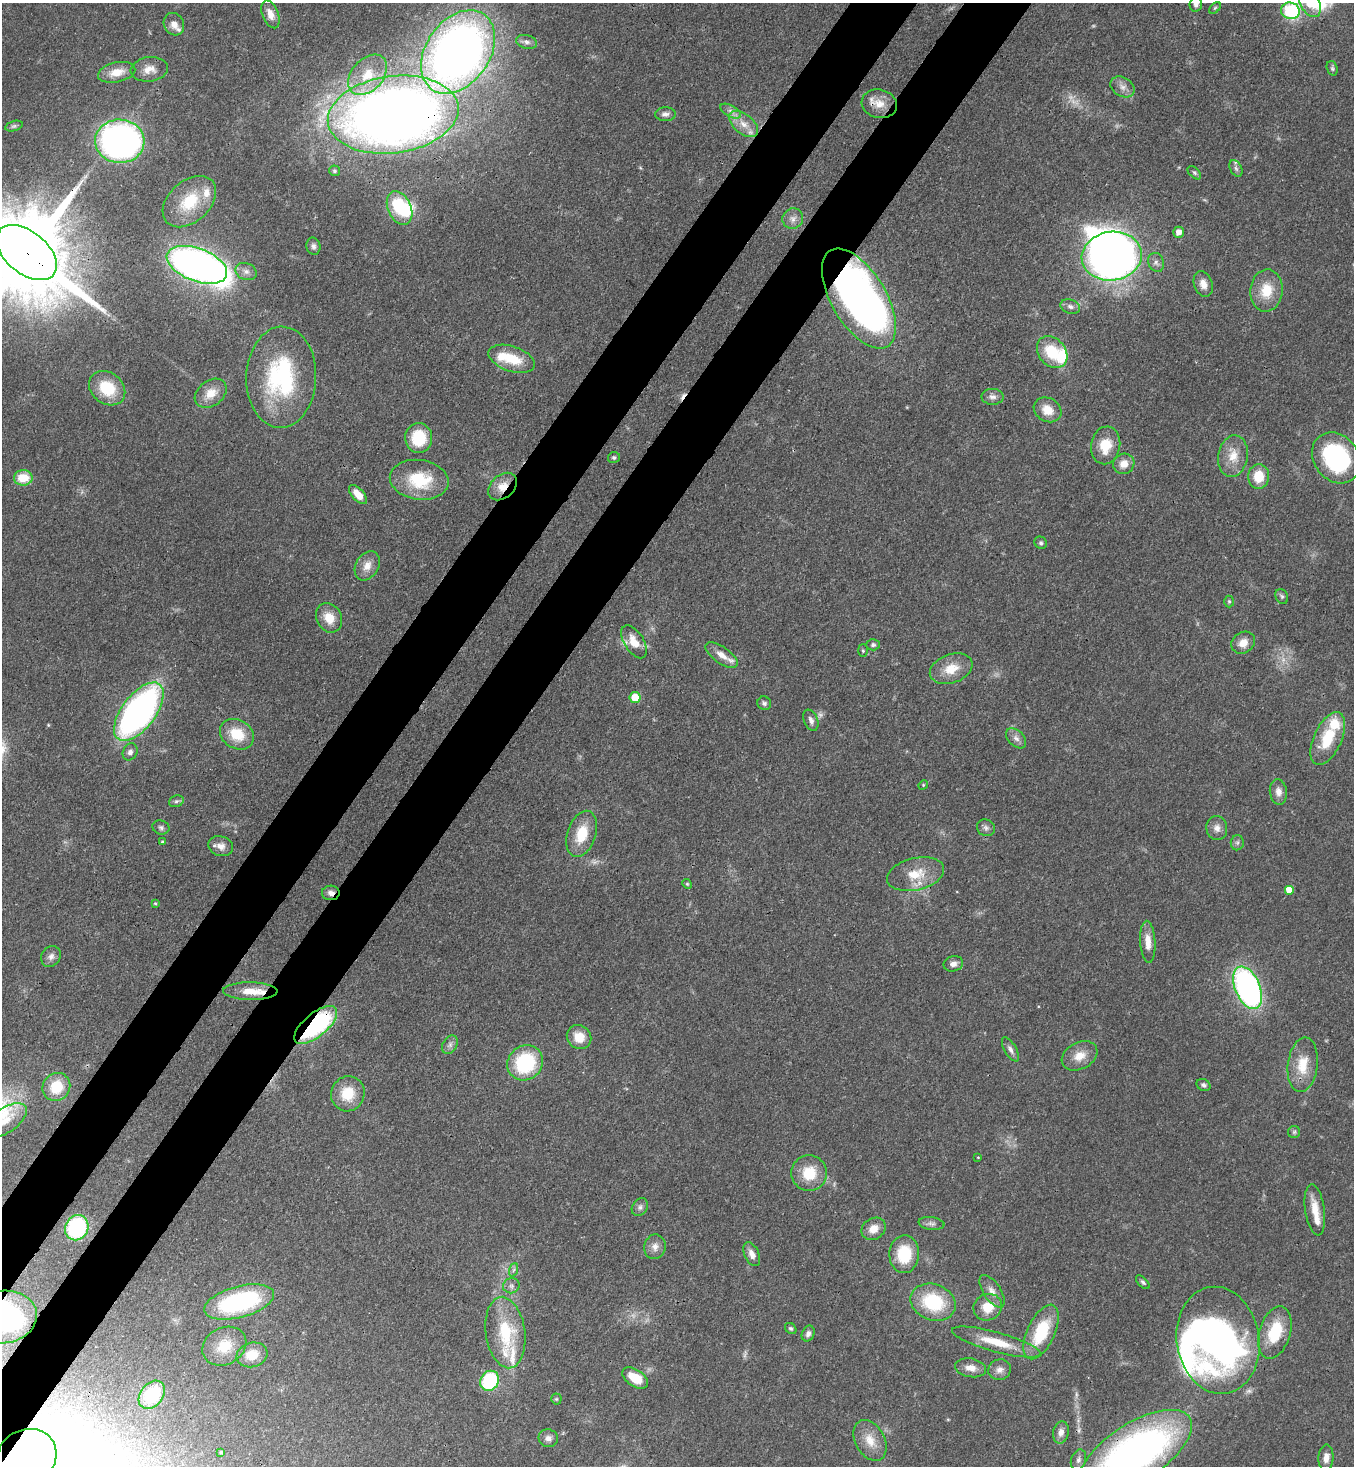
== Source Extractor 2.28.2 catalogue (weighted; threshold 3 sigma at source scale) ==
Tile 7 of 4 x 4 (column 3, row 2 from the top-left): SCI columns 3070-4421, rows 2990-4453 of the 5999 x 5977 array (HDU 1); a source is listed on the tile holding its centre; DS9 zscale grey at full resolution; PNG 1356 x 1468 px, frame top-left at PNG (2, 3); each listed source drawn as its Kron ellipse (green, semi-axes under 4 px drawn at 4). Shown black and unused: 9% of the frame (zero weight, under 3 of 4 exposures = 7% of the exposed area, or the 3 px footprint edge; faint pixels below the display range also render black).
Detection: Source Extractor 2.28.2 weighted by HDU 2 'WHT'; one run over the whole footprint, this tile lists its part. Background 0.0707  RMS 0.004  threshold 0.0179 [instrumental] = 3 sigma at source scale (4.5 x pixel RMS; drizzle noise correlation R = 1.50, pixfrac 1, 0.05/0.05 arcsec/px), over >= 5 px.
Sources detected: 172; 8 too faint to see at this stretch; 6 inside a brighter object's white glare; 1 cosmic-ray / hot-pixel residue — neither listed nor drawn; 10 inside a brighter listed object's ellipse — not listed separately; the other 147 listed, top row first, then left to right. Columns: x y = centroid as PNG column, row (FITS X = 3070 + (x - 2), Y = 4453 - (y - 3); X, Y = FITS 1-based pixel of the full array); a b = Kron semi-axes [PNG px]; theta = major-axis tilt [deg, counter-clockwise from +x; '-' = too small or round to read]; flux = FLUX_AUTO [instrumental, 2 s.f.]
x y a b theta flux
1310 3 15 9 -62 7.8
1196 4 7 6 - 1.5
1215 8 7 4 45 0.59
1290 11 9 8 - 35
270 14 14 8 -69 3.9
174 24 11 10 - 3
527 42 11 6 -16 1.7
458 52 46 32 55 320
1332 68 7 5 -71 0.76
149 69 18 12 7 4.6
117 72 19 10 12 6.1
368 75 23 15 48 12
1122 87 13 9 -32 2.8
879 104 18 14 -14 6.2
731 111 11 5 -28 2
665 114 10 7 0 1.7
393 115 66 38 8 530
744 124 17 9 -39 5.4
14 126 9 5 15 0.9
120 141 25 21 -3 150
1236 168 9 5 -62 1.1
334 171 5 5 - 0.86
1194 173 8 5 -45 0.78
189 202 31 20 42 16
400 208 18 11 -66 23
793 219 10 10 - 2.4
1179 232 5 5 - 3.4
313 246 8 7 - 1.4
26 253 35 21 -39 9700
1112 256 30 24 9 230
1156 262 10 7 -66 1.8
197 265 32 16 -21 230
246 271 11 8 -23 2.2
1203 284 13 9 -71 3.6
1266 291 21 16 84 11
859 298 56 27 -59 230
1070 307 10 7 -20 1.7
1052 352 17 13 -50 15
512 359 24 12 -19 12
281 377 50 35 88 52
107 388 19 15 -38 15
211 393 18 12 37 6
992 397 11 8 0 2.1
1047 410 14 11 -30 6.3
419 438 15 13 -87 16
1106 445 19 14 80 9.7
1233 456 21 14 80 7.3
614 457 6 5 - 0.86
1336 458 27 22 -52 51
1124 464 11 10 - 4.4
1259 476 12 10 85 9.2
23 478 9 7 1 9.4
419 480 29 20 -8 21
502 487 16 11 42 6
358 494 12 6 -48 5.2
1041 543 6 6 - 0.88
367 566 15 11 58 4.2
1282 596 8 6 -62 0.96
1229 601 6 5 - 0.66
329 618 15 12 -60 6.7
634 642 18 9 -58 6.2
1243 643 12 10 34 4.3
873 645 6 5 - 1.1
863 651 6 5 - 0.64
721 655 19 8 -35 4.6
951 669 22 14 20 8.2
635 697 5 5 - 10
764 703 7 6 - 1.1
139 712 34 17 53 160
811 720 11 7 -67 1.8
237 734 18 14 -31 12
1016 738 12 7 -45 2.2
1328 738 28 14 65 17
130 752 9 7 64 1.6
923 785 5 4 - 0.43
1278 792 13 8 -83 3
176 801 7 5 20 0.83
161 827 8 7 - 1.2
986 828 9 8 - 1.5
1217 828 12 10 -80 2.8
582 834 24 14 72 12
162 842 4 3 - 0.56
1237 843 7 6 - 1.1
221 846 12 10 -19 3.2
916 874 29 16 13 11
687 884 5 4 - 0.54
1289 890 5 5 - 5.3
331 893 9 7 2 2.2
155 903 4 3 - 0.47
1148 942 21 7 -87 5.1
51 956 11 9 56 2.1
953 964 10 7 12 2
1248 988 22 12 -67 120
250 991 27 9 -1 7.6
316 1025 26 11 40 59
579 1037 12 11 - 7.1
450 1045 10 7 57 1.6
1010 1049 13 6 -60 1.8
1080 1056 19 13 28 6.1
525 1063 18 17 - 31
1303 1065 27 15 83 10
1203 1085 7 5 -31 1
56 1087 14 13 - 12
348 1094 18 16 66 10
6 1120 24 12 35 7.8
1294 1132 6 6 - 0.79
978 1157 3 2 - 0.31
809 1173 18 18 - 12
640 1207 9 7 54 1.5
1315 1210 26 9 -82 7
931 1223 13 6 -7 1.6
77 1228 13 11 60 38
873 1229 13 10 32 4.7
655 1247 12 10 78 3
752 1254 13 7 -65 2.9
904 1254 19 15 88 16
513 1270 7 4 70 0.86
1143 1282 8 4 -45 0.89
511 1286 8 7 - 1.5
992 1291 18 8 -57 3.2
239 1302 36 15 15 58
933 1302 23 18 -20 25
988 1307 14 13 - 7.6
3 1317 34 26 7 99
791 1328 6 5 - 0.72
1041 1332 29 13 65 21
1275 1332 27 15 74 16
505 1333 36 19 -82 23
808 1334 8 6 67 1.5
1218 1340 54 41 -81 170
996 1342 46 10 -15 12
224 1346 23 18 28 11
252 1355 16 12 16 8.1
971 1368 15 9 -9 3.8
999 1370 11 10 - 2.6
635 1378 14 8 -34 9.1
490 1381 10 9 - 32
152 1395 16 11 51 20
556 1399 5 5 - 0.52
1061 1432 11 7 78 2.7
548 1438 10 8 -12 2
870 1440 22 14 -61 7
221 1452 4 3 - 0.45
1135 1452 64 29 33 200
26 1458 31 27 36 260
1326 1458 13 7 87 3.4
1078 1460 11 7 71 1.7
Overlapping masked pixels (flux is a lower limit): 11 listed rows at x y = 879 104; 393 115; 26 253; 859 298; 502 487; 331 893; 250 991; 316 1025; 3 1317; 1135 1452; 26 1458
Isophote crosses this tile's border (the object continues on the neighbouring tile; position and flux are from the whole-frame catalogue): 7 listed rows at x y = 1310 3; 1196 4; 26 253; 6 1120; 3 1317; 1135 1452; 26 1458